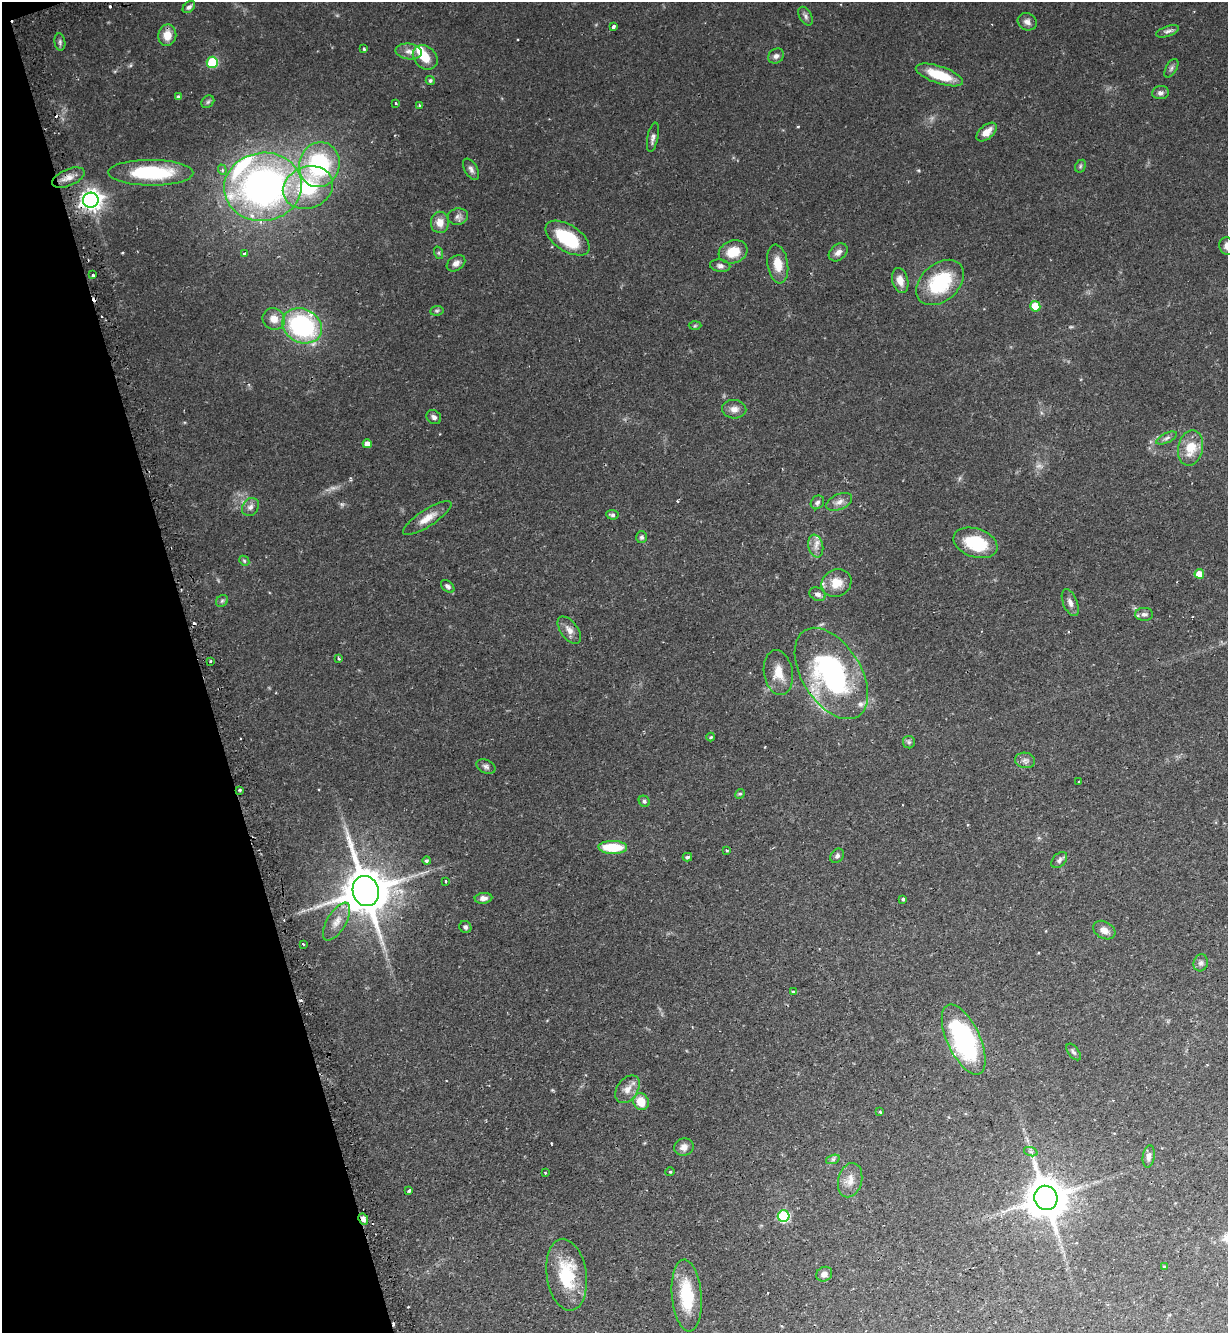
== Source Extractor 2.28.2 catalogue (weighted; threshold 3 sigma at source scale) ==
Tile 5 of 4 x 4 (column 1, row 2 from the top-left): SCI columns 172-1397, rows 2699-4029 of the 5375 x 5396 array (HDU 1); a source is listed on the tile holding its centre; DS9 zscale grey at full resolution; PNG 1230 x 1335 px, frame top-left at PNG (2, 2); each listed source drawn as its Kron ellipse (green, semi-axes under 4 px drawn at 4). Shown black and unused: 16% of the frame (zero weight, under 2 of 3 exposures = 5% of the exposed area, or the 3 px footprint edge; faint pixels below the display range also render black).
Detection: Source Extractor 2.28.2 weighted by HDU 2 'WHT'; one run over the whole footprint, this tile lists its part. Background 0.0556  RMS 0.0048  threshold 0.0216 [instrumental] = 3 sigma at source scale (4.5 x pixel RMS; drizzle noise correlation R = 1.50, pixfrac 1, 0.05/0.05 arcsec/px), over >= 5 px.
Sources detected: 138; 3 too faint to see at this stretch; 9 cosmic-ray / hot-pixel residue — neither listed nor drawn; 6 inside a brighter listed object's ellipse — not listed separately; the other 120 listed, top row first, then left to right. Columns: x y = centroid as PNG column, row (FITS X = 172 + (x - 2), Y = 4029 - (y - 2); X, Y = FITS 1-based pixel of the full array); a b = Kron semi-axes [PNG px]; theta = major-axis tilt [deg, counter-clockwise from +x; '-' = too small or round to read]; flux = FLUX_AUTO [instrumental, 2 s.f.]
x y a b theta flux
189 7 7 5 41 1.4
805 16 10 6 -59 1.4
1027 22 10 8 -27 2.3
613 26 3 3 - 1.9
1168 31 12 5 19 1.6
167 35 11 9 79 6.1
60 42 9 5 -82 1.2
364 49 4 3 - 0.65
409 51 13 8 -7 3
776 56 8 7 - 1.7
425 57 14 10 -44 8.9
212 62 5 5 - 27
1171 68 10 5 59 1.3
939 75 25 8 -19 14
430 80 4 4 - 0.96
1160 93 8 6 10 1.6
178 97 4 4 - 0.93
208 102 7 5 44 0.91
396 103 3 2 - 0.53
419 105 4 3 - 0.43
986 132 12 7 40 4.7
653 137 15 5 79 1.8
319 165 23 20 73 49
1080 166 7 5 61 0.74
471 169 12 6 -60 1.8
222 170 5 4 - 0.9
151 173 42 13 0 34
68 178 17 8 23 4
263 187 39 34 8 180
308 188 26 20 22 31
91 200 8 7 - 320
458 217 10 8 14 2
440 222 11 9 -87 4.5
568 238 25 13 -33 25
1227 246 9 7 -66 2.6
733 252 15 11 19 9.1
838 252 10 7 41 2.5
244 253 4 3 - 0.77
439 253 6 4 -72 0.74
456 263 10 7 34 2.3
778 264 19 10 -81 7.2
720 266 10 6 -8 1.7
92 275 3 3 - 3.3
900 281 13 8 -76 4.1
940 282 27 18 41 29
1035 306 5 5 - 11
437 311 7 5 7 0.79
274 319 11 10 - 4.7
302 326 20 16 -26 63
695 326 6 4 2 0.59
734 409 12 9 -2 3
434 417 8 6 -39 1.5
1167 438 11 5 24 1.4
367 444 4 4 - 3.2
1191 448 18 12 78 10
817 502 7 6 - 1.3
839 502 14 7 24 2.8
250 507 10 8 56 2
612 515 6 5 - 1.1
427 518 28 8 33 5.8
642 537 6 5 - 1
976 543 23 14 -19 21
816 546 11 7 -79 2.9
244 561 5 4 - 0.65
1199 574 5 5 - 6.7
836 583 15 13 29 6.8
448 586 8 5 -40 1.3
818 594 8 6 -27 1.8
222 601 6 5 - 0.83
1070 603 14 7 -68 2.4
1144 614 9 6 1 1.5
569 630 16 8 -53 3.3
339 658 3 3 - 0.91
211 661 3 3 - 0.88
778 673 22 14 -80 7.5
831 673 51 29 -58 88
711 737 4 4 - 0.53
909 742 6 6 - 0.94
1025 760 10 7 -9 1.9
486 766 10 6 -25 1.5
1079 782 2 2 - 0.49
239 790 3 3 - 0.67
740 794 5 4 - 0.74
644 801 6 5 - 0.94
613 847 14 6 -2 17
727 850 3 3 - 0.64
837 856 8 6 50 1.3
687 857 5 4 - 1.1
1059 860 9 6 48 1.6
427 861 4 4 - 0.76
445 881 3 2 - 0.59
366 891 15 13 -71 2000
483 898 9 5 4 2.2
903 899 3 3 - 0.99
337 922 21 9 59 5.6
465 927 6 5 - 1.2
1104 930 12 8 -30 3.1
303 944 3 3 - 0.94
1201 963 8 7 - 1.6
793 992 3 3 - 1.5
964 1039 38 16 -65 69
1074 1052 10 5 -52 1.1
627 1089 15 10 53 4
641 1102 8 7 - 8
880 1112 3 3 - 0.99
684 1147 10 8 20 2.8
1031 1152 7 4 -19 0.93
1149 1156 11 6 82 2
833 1159 7 4 18 1
670 1172 5 4 - 0.47
545 1173 3 2 - 0.56
850 1180 17 12 75 4.9
409 1191 4 3 - 1
1046 1198 12 11 - 1500
784 1216 6 6 - 39
363 1219 6 4 -61 2
1164 1267 4 4 - 0.45
824 1274 8 7 - 2.1
567 1275 36 20 -82 23
687 1295 36 15 -85 21
Overlapping masked pixels (flux is a lower limit): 3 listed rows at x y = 68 178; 91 200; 363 1219
Isophote crosses this tile's border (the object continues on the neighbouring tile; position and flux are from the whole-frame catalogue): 1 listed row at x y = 1227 246